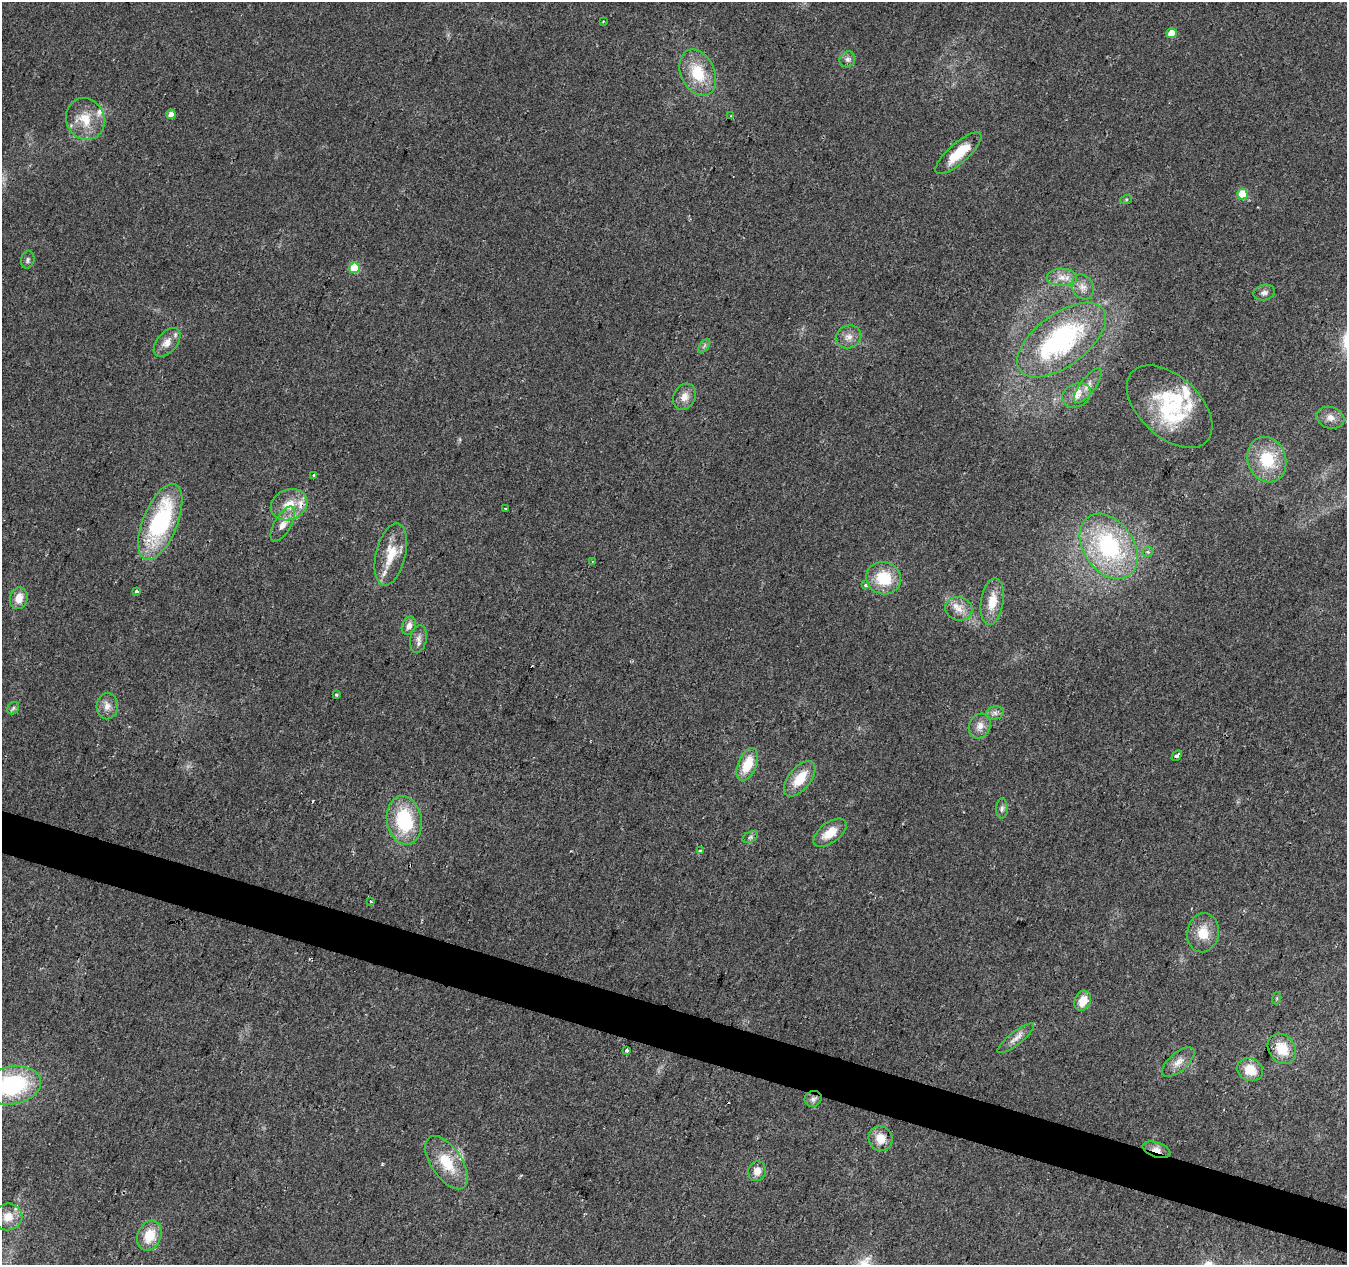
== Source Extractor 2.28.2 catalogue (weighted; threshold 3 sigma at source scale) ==
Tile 6 of 4 x 4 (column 2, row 2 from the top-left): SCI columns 1346-2690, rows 2739-4001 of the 5387 x 5542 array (HDU 1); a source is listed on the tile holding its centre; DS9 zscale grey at full resolution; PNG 1349 x 1267 px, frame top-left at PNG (2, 2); each listed source drawn as its Kron ellipse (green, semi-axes under 4 px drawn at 4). Shown black and unused: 3% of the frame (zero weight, under 2 of 3 exposures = <1% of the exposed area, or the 3 px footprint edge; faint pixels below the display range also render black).
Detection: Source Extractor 2.28.2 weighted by HDU 2 'WHT'; one run over the whole footprint, this tile lists its part. Background 0.0422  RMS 0.008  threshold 0.036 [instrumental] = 3 sigma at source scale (4.5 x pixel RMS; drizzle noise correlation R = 1.50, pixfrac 1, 0.0396/0.0396 arcsec/px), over >= 5 px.
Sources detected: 83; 3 cosmic-ray / hot-pixel residue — neither listed nor drawn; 8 inside a brighter listed object's ellipse — not listed separately; the other 72 listed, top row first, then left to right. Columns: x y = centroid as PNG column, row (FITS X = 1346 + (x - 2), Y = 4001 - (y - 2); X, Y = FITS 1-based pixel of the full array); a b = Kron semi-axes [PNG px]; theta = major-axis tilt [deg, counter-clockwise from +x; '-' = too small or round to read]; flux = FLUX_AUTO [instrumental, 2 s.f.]
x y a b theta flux
603 21 2 2 - 0.78
1172 33 5 5 - 14
847 59 8 7 - 2.8
698 73 24 17 -65 30
171 114 5 4 - 4.9
731 116 4 3 - 1.5
85 119 21 19 -66 21
958 153 29 10 41 23
1242 194 5 5 - 28
1126 200 6 4 20 1.1
28 260 9 6 77 2.1
354 268 5 5 - 37
1062 277 15 8 0 7.4
1083 287 13 10 -61 6.2
1264 293 11 8 13 3.6
849 337 13 11 22 6.6
1062 340 52 26 37 130
167 342 17 10 50 8.3
704 346 8 4 53 1.8
1088 385 21 7 53 7.3
1076 395 15 11 27 8.1
684 397 13 11 61 7.6
1170 407 51 30 -43 65
1330 418 14 10 -15 6.5
1267 460 23 19 -71 34
314 476 3 3 - 3.3
289 505 19 15 23 17
505 509 3 3 - 1.2
160 522 40 17 68 110
283 524 20 8 60 9.5
1109 546 36 25 -55 100
1148 552 5 5 - 1.5
391 554 31 14 76 21
592 561 3 3 - 0.96
884 578 17 16 - 30
866 585 3 3 - 4.1
136 591 3 3 - 4.2
19 598 11 8 74 9.5
992 602 23 11 81 15
959 609 14 11 -16 8.3
409 626 9 6 68 5.2
418 639 14 8 79 4.8
336 695 3 3 - 1.5
107 706 13 10 88 6.4
13 708 7 5 49 1.9
995 713 9 6 15 3.1
980 726 13 10 64 6.8
1177 755 6 3 45 7.1
747 764 17 9 67 21
800 779 21 11 51 19
1002 808 10 5 89 2.5
404 820 24 17 -80 53
830 833 19 10 37 14
750 837 8 5 26 1.9
701 851 3 3 - 4.8
370 902 3 3 - 1.8
1203 933 20 16 81 16
1277 998 6 4 72 1.1
1083 1001 10 8 66 12
1016 1038 22 6 38 6.2
1282 1049 16 13 -51 18
626 1051 3 3 - 13
1178 1062 20 9 40 8.2
1250 1070 13 11 -25 15
12 1085 30 19 9 92
813 1099 9 7 28 3.4
881 1139 13 12 - 12
1156 1150 14 7 -18 6.6
447 1163 30 15 -56 27
757 1171 10 9 - 6.7
8 1217 14 13 - 12
149 1236 15 11 68 18
Overlapping masked pixels (flux is a lower limit): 1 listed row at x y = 1156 1150
Isophote crosses this tile's border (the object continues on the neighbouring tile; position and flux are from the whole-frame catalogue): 1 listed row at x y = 12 1085